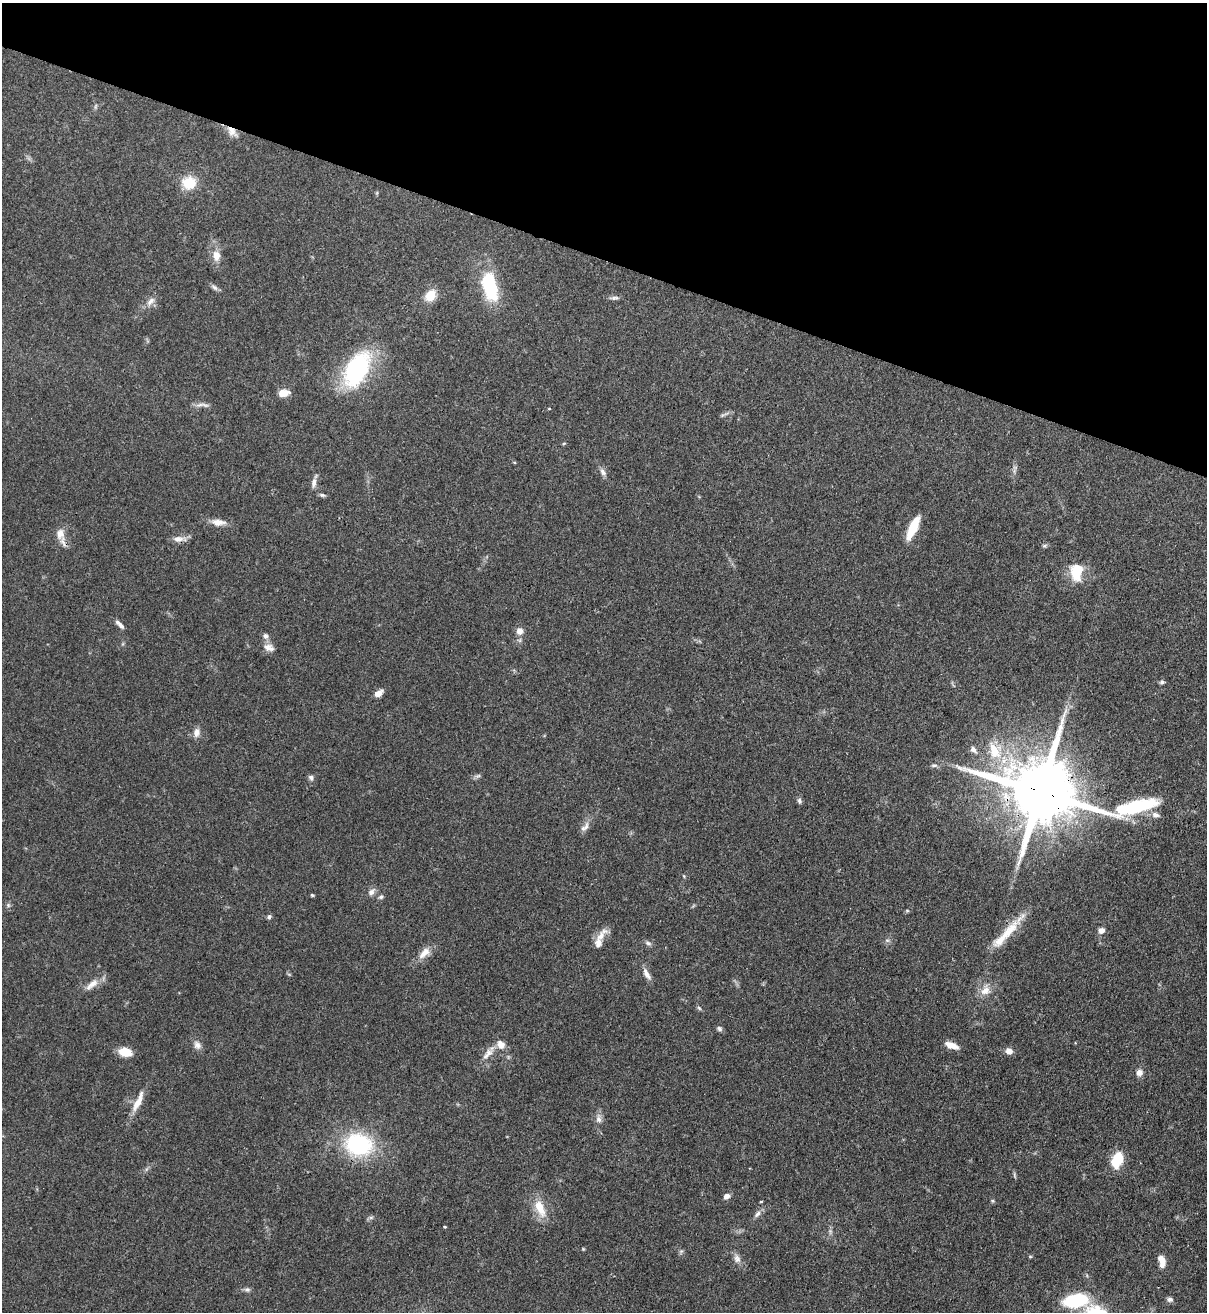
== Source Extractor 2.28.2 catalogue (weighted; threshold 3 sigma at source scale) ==
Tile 2 of 4 x 4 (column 2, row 1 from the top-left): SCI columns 1426-2630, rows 3963-5272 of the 5383 x 5305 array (HDU 1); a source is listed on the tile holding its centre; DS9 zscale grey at full resolution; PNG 1209 x 1314 px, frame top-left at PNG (2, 3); no overlay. Shown black and unused: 20% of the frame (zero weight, under 3 of 4 exposures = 7% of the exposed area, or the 3 px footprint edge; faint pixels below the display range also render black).
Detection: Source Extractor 2.28.2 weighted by HDU 2 'WHT'; one run over the whole footprint, this tile lists its part. Background 0.105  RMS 0.0041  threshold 0.0186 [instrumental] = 3 sigma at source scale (4.5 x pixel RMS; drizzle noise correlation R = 1.50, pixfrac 1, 0.05/0.05 arcsec/px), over >= 5 px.
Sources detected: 82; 3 inside a brighter listed object's ellipse — not listed separately; the other 79 listed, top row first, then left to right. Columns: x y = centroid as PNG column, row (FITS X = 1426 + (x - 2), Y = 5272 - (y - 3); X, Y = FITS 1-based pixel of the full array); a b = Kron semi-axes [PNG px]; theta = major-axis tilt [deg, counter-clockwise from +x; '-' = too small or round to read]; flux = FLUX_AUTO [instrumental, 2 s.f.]
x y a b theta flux
96 106 7 4 71 0.61
232 132 15 9 -49 3.2
189 183 18 15 -2 8.9
216 255 10 8 -85 4.1
490 286 28 13 -78 30
214 287 10 6 -35 1.2
430 295 13 10 46 6.7
614 298 12 5 7 1.2
150 301 15 6 45 2.3
357 369 41 22 60 47
283 393 13 8 8 3.7
205 405 14 4 -20 1.5
549 409 4 3 - 0.32
564 443 5 3 - 0.38
603 472 11 7 -57 1.7
314 483 14 6 79 1.9
322 495 8 5 -10 0.84
218 522 19 8 -5 3.7
913 528 25 7 65 12
60 534 15 11 81 4
178 539 14 8 2 2.9
1044 546 5 4 - 0.65
1076 572 21 15 90 10
121 626 10 6 -46 1.3
520 631 10 9 - 2.6
265 636 8 7 - 1.4
269 648 15 10 -15 2.8
1162 682 6 5 - 0.87
378 693 9 5 35 3.5
197 733 12 8 83 2.3
973 750 10 6 -52 1.6
994 751 25 13 -67 11
934 765 11 4 0 0.97
311 778 7 6 - 1.2
1041 792 31 17 -11 4600
799 801 9 5 -84 1
1155 815 11 7 -17 2.2
585 827 16 7 47 2.3
371 892 9 7 49 1.8
312 895 4 4 - 0.47
381 897 6 6 - 0.88
8 905 6 5 - 0.83
907 911 6 4 0 0.46
269 917 6 5 - 0.88
1102 930 7 6 - 2.1
1009 931 55 10 48 11
601 936 27 9 53 4.2
887 940 6 4 -18 0.72
648 943 9 5 -16 1.1
424 953 20 9 46 4.3
647 974 17 6 -59 2.4
92 984 23 8 40 4
985 990 14 11 62 4.3
699 1008 7 4 -45 0.66
719 1029 7 6 - 1
197 1045 12 9 -69 2.2
501 1045 13 9 -56 3.5
951 1045 15 6 -18 4.2
1009 1051 7 6 - 2.8
125 1052 11 7 -12 9.2
488 1053 11 8 13 2.8
1139 1072 8 8 - 2
138 1101 32 8 64 5.5
599 1119 11 7 -83 2.1
358 1145 25 20 -14 43
1117 1160 12 8 72 16
726 1196 7 6 - 2
761 1201 4 3 - 0.42
992 1201 6 4 -89 0.54
540 1208 26 11 -65 7.5
757 1214 11 6 56 1.6
371 1217 7 4 19 0.75
445 1227 3 3 - 0.5
1030 1256 5 3 - 0.41
737 1259 12 9 -67 2.3
1162 1261 15 7 -75 3.9
247 1290 9 6 -7 1.1
1170 1299 8 6 1 1.2
1075 1301 17 10 10 34
Overlapping masked pixels (flux is a lower limit): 3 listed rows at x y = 232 132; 1041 792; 1009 931